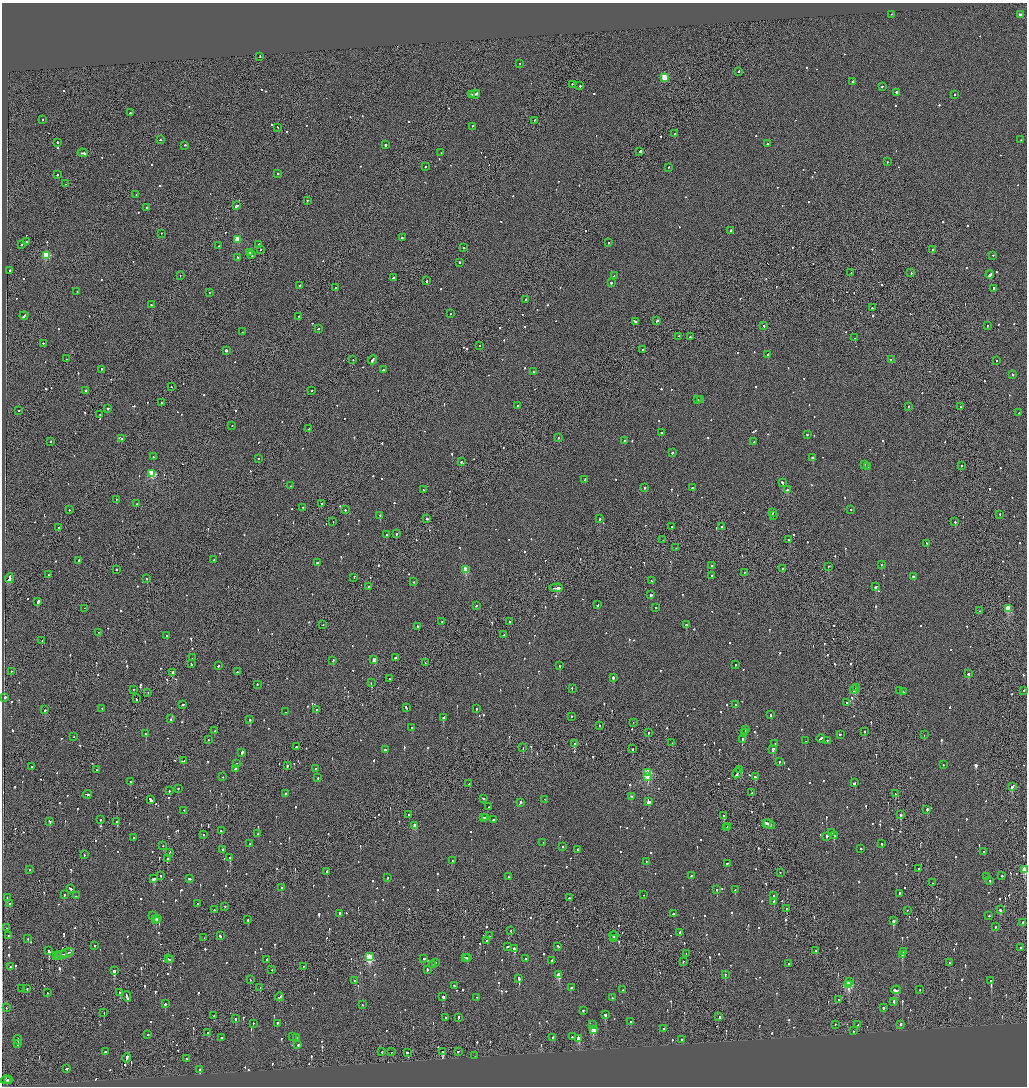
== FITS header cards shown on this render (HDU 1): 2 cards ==
NAXIS1  =                 2050
NAXIS2  =                 2168

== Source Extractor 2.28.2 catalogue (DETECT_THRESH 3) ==
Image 2050 x 2168 px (HDU 1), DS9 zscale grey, zoomed out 1/2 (1 PNG px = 2 x 2 image px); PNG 1029 x 1088 px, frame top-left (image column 2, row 2167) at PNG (2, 3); each listed source drawn as its Kron ellipse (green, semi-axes under 4 px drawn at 4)
Background -0.082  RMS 0.067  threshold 0.201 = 3 sigma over >= 5 px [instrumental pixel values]
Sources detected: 1242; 56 cannot appear on this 1/2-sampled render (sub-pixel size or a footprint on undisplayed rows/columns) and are neither listed nor drawn; of the other 1186, the 500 brightest by FLUX_AUTO listed and drawn (686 fainter detections omitted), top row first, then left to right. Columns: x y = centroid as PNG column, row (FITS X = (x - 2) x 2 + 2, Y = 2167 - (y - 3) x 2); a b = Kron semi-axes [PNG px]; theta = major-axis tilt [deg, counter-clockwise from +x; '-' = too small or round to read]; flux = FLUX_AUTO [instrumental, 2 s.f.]
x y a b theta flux
891 14 2 2 - 130
1020 15 3 2 - 110
260 56 2 1 - 140
520 63 2 1 - 100
739 71 2 2 - 310
665 77 3 3 - 640
853 81 2 2 - 510
572 84 2 2 - 130
580 86 2 2 - 160
882 87 2 2 - 100
897 92 3 2 - 710
475 94 5 2 - 480
954 94 2 2 - 81
471 95 4 1 - 560
130 113 3 2 - 180
43 119 2 2 - 82
535 120 2 1 - 130
472 126 2 2 - 96
277 127 3 1 - 230
675 134 2 1 - 200
160 140 2 2 - 150
1021 140 2 2 - 87
57 142 2 2 - 150
767 144 2 2 - 110
185 145 2 2 - 83
385 145 2 2 - 180
640 151 2 2 - 460
441 152 2 2 - 90
83 153 5 2 - 300
887 162 2 1 - 170
425 166 2 2 - 91
669 167 2 2 - 140
278 173 2 2 - 140
57 175 2 2 - 540
66 184 2 1 - 110
136 194 2 2 - 82
307 200 2 2 - 89
236 205 3 2 - 820
147 207 2 2 - 170
731 230 2 2 - 740
161 233 2 1 - 120
402 238 3 2 - 220
237 239 3 3 - 430
27 242 2 2 - 210
608 243 2 2 - 300
259 244 2 2 - 180
21 245 2 2 - 170
219 246 2 2 - 200
464 247 2 2 - 91
260 250 2 1 - 89
933 250 2 2 - 530
249 253 2 2 - 510
46 255 3 3 - 830
251 255 2 2 - 130
993 255 2 2 - 89
238 257 3 2 - 170
459 262 2 2 - 130
10 270 3 2 - 190
911 272 2 2 - 140
851 273 2 1 - 100
180 275 2 1 - 85
990 275 4 2 - 320
614 276 2 2 - 110
394 277 3 2 - 290
427 281 2 2 - 170
611 283 2 2 - 360
299 285 2 2 - 130
335 288 2 2 - 97
994 288 3 2 - 440
77 292 2 2 - 110
210 292 2 2 - 540
526 299 2 2 - 260
151 304 2 2 - 110
872 308 2 2 - 88
451 313 2 1 - 83
24 316 5 2 - 200
298 316 2 1 - 150
657 321 3 2 - 200
635 322 4 2 - 220
764 325 2 2 - 210
987 326 2 2 - 91
318 329 2 2 - 84
243 332 2 2 - 85
679 336 2 1 - 110
690 337 2 1 - 450
855 338 2 2 - 190
43 343 2 2 - 150
480 346 2 1 - 86
226 350 2 2 - 1300
642 350 2 1 - 110
768 354 2 2 - 100
66 359 2 1 - 110
891 359 2 2 - 140
353 360 2 2 - 100
372 360 4 2 - 400
996 361 2 2 - 310
101 369 2 2 - 130
383 370 2 2 - 480
533 371 2 2 - 140
1013 374 2 2 - 350
171 387 2 2 - 160
85 390 2 2 - 290
311 390 2 1 - 570
698 399 2 2 - 90
700 400 2 1 - 85
162 403 2 1 - 110
518 405 2 2 - 790
909 406 2 2 - 98
960 407 2 1 - 92
108 408 3 2 - 150
19 410 2 2 - 94
1019 413 2 2 - 81
100 414 2 1 - 96
232 425 2 1 - 94
309 429 2 2 - 82
661 432 2 2 - 130
807 435 2 2 - 210
121 438 3 2 - 280
558 438 2 2 - 260
624 441 2 2 - 540
754 441 2 2 - 180
51 442 2 2 - 160
672 453 2 2 - 190
153 456 2 1 - 150
812 457 2 2 - 340
258 458 2 1 - 120
461 462 2 2 - 290
865 465 2 2 - 160
961 465 2 2 - 88
867 466 3 2 - 210
152 474 3 3 - 910
585 479 3 2 - 94
782 483 3 2 - 370
291 486 2 2 - 100
645 487 2 2 - 110
693 488 2 2 - 120
423 490 2 2 - 130
787 490 3 2 - 210
116 499 2 1 - 96
136 504 2 2 - 300
322 504 2 2 - 290
303 507 2 1 - 350
69 510 2 1 - 120
345 510 2 2 - 130
851 510 2 2 - 110
772 513 2 2 - 110
1000 514 2 2 - 130
380 515 2 2 - 430
773 516 2 1 - 270
427 518 3 2 - 130
599 519 2 2 - 100
333 521 2 2 - 220
955 521 2 2 - 140
671 526 2 1 - 150
722 527 2 2 - 230
58 528 2 2 - 110
396 534 2 2 - 150
386 535 2 2 - 110
789 539 3 2 - 190
663 540 2 1 - 96
927 543 3 2 - 120
676 548 2 1 - 99
79 560 3 2 - 170
214 560 2 1 - 180
317 563 3 2 - 200
881 564 2 2 - 110
711 565 2 2 - 89
828 566 2 2 - 98
116 569 2 2 - 140
466 569 3 3 - 560
782 569 2 2 - 130
744 572 2 1 - 94
49 575 2 2 - 910
712 575 2 2 - 110
354 577 2 1 - 170
914 577 3 1 - 400
9 578 5 2 - 580
147 578 2 2 - 130
652 581 3 2 - 260
414 582 2 2 - 84
369 587 2 2 - 88
876 587 3 2 - 200
556 588 7 2 3 490
651 595 2 2 - 480
38 601 3 2 - 640
598 605 2 2 - 180
476 606 2 2 - 120
656 607 2 2 - 120
85 608 2 1 - 86
1008 608 3 3 - 560
980 611 2 2 - 160
509 621 2 1 - 140
442 622 2 1 - 170
323 625 2 1 - 100
686 625 2 2 - 780
417 626 2 2 - 170
99 632 3 1 - 370
166 635 2 1 - 170
504 635 3 2 - 150
42 641 2 2 - 95
192 658 2 1 - 470
395 658 3 2 - 230
374 660 3 2 - 200
333 661 3 2 - 200
425 663 2 1 - 520
191 664 3 2 - 360
735 665 2 2 - 210
218 666 2 2 - 180
560 666 2 2 - 93
11 671 2 1 - 190
173 672 2 2 - 110
237 672 2 2 - 280
969 673 2 2 - 630
613 677 2 2 - 650
389 679 2 1 - 210
371 683 2 1 - 110
257 684 2 1 - 480
572 688 2 2 - 94
857 688 4 2 - 420
133 689 2 2 - 83
854 690 4 2 - 380
1024 690 2 2 - 95
900 691 2 2 - 330
903 692 2 2 - 170
148 693 2 1 - 93
5 697 3 2 - 180
136 699 2 1 - 98
847 703 2 1 - 84
183 704 3 2 - 150
736 704 2 2 - 120
406 707 3 2 - 190
102 708 2 2 - 84
477 709 2 2 - 140
45 710 2 2 - 150
316 710 2 2 - 110
285 712 2 2 - 95
770 715 2 2 - 140
571 716 2 2 - 82
443 717 2 2 - 150
170 719 2 2 - 360
250 719 2 2 - 1100
633 722 2 1 - 86
599 725 2 2 - 130
412 727 2 2 - 120
745 730 3 1 - 160
214 731 2 2 - 210
865 731 2 2 - 110
744 732 4 2 - 180
649 733 2 2 - 90
146 734 2 2 - 160
840 734 2 2 - 120
924 735 2 1 - 87
74 737 2 2 - 120
821 738 4 2 - 220
208 739 2 2 - 86
742 740 4 2 - 260
828 740 2 2 - 110
805 741 2 2 - 98
672 743 2 1 - 92
775 743 2 1 - 120
574 744 2 2 - 420
296 747 3 2 - 310
523 747 2 1 - 260
633 749 2 2 - 140
773 749 3 2 - 390
385 750 2 2 - 510
242 752 3 2 - 270
184 761 2 1 - 260
780 761 2 2 - 150
237 763 2 2 - 120
944 765 2 1 - 210
32 766 2 2 - 100
287 766 2 2 - 410
97 769 2 1 - 170
235 769 3 2 - 290
316 769 2 2 - 90
740 769 2 2 - 270
647 773 3 3 - 1700
737 773 5 2 - 290
223 777 2 1 - 100
318 777 2 2 - 160
647 777 4 2 - 180
755 777 2 2 - 540
131 781 2 2 - 100
854 783 3 2 - 180
469 784 3 1 - 190
1012 786 4 2 - 510
178 788 2 2 - 120
169 791 3 2 - 110
752 792 2 1 - 270
285 793 2 2 - 120
87 794 4 2 - 270
896 794 2 2 - 120
631 796 2 2 - 95
483 798 3 2 - 170
545 799 2 1 - 110
150 800 3 2 - 520
520 802 3 2 - 180
649 802 4 2 - 310
488 807 2 2 - 85
927 809 2 2 - 690
184 810 2 2 - 91
409 814 2 2 - 140
723 815 2 2 - 790
900 815 2 1 - 2900
485 817 2 2 - 130
484 818 2 1 - 130
101 820 2 2 - 200
494 820 3 2 - 220
50 821 3 2 - 99
117 822 2 2 - 540
767 823 3 2 - 260
769 824 6 2 -28 320
415 825 3 2 - 190
728 826 2 2 - 84
727 828 2 2 - 130
221 831 2 2 - 410
831 832 2 2 - 130
258 834 2 2 - 95
204 835 2 2 - 140
826 836 3 2 - 410
834 836 2 2 - 290
134 838 2 2 - 160
250 843 2 2 - 96
543 843 2 1 - 110
882 844 2 2 - 160
163 845 2 1 - 82
562 846 2 2 - 160
223 849 2 2 - 540
578 849 2 2 - 240
860 849 2 2 - 100
170 852 2 2 - 85
983 852 2 2 - 470
84 855 2 1 - 89
230 857 2 2 - 770
167 859 2 2 - 490
452 861 2 2 - 100
646 861 2 2 - 86
727 863 2 2 - 120
30 869 2 2 - 88
919 869 2 2 - 830
1025 869 3 2 - 720
327 871 2 2 - 560
780 872 2 1 - 130
161 875 2 1 - 240
509 876 2 2 - 130
691 876 2 2 - 100
1001 876 2 2 - 270
987 877 2 2 - 96
154 878 4 2 - 820
387 878 2 2 - 86
189 879 3 2 - 230
990 880 2 2 - 250
932 883 2 1 - 140
281 887 2 2 - 370
70 888 4 2 - 270
717 889 2 2 - 330
735 890 3 2 - 250
899 893 2 2 - 250
64 895 2 2 - 220
644 895 2 1 - 260
76 896 2 2 - 110
773 896 2 1 - 82
7 897 2 2 - 110
569 898 2 2 - 110
774 901 2 2 - 310
198 903 2 2 - 270
10 904 2 2 - 93
225 906 2 2 - 130
786 909 2 1 - 170
214 910 2 2 - 110
907 910 2 2 - 280
1000 910 2 2 - 190
339 913 3 2 - 270
674 914 2 2 - 88
152 915 2 2 - 300
989 915 2 2 - 120
157 918 2 2 - 120
156 920 3 2 - 470
248 920 2 2 - 120
893 920 2 2 - 1700
1023 922 2 2 - 580
995 926 2 2 - 130
6 928 2 1 - 87
511 930 2 1 - 110
680 933 3 2 - 240
9 936 2 2 - 200
220 936 2 2 - 220
489 936 3 2 - 220
614 936 4 2 - 190
204 937 2 1 - 97
614 938 2 2 - 110
28 939 2 2 - 85
487 940 3 2 - 170
95 945 2 2 - 190
508 946 3 2 - 140
558 946 3 2 - 160
1021 948 2 1 - 140
514 949 4 2 - 820
816 950 2 2 - 95
49 951 3 2 - 330
904 952 3 2 - 130
67 953 7 2 14 430
686 953 2 1 - 120
56 955 2 1 - 96
62 955 5 1 - 360
902 955 2 2 - 710
58 956 2 2 - 180
369 957 4 3 - 1200
465 957 2 1 - 120
468 957 4 2 - 250
424 958 2 2 - 120
169 959 2 2 - 230
266 959 2 2 - 99
526 959 2 2 - 85
171 960 2 2 - 140
551 960 2 2 - 140
683 961 2 1 - 83
435 962 2 2 - 220
788 963 2 2 - 170
949 963 2 2 - 120
432 964 3 2 - 240
10 966 2 2 - 160
303 966 2 2 - 84
427 969 2 2 - 220
114 970 3 2 - 2600
272 970 2 1 - 87
725 974 3 2 - 89
559 975 3 2 - 330
519 978 3 2 - 290
250 980 2 2 - 82
991 980 2 2 - 910
354 981 2 2 - 350
850 981 2 1 - 110
849 984 3 3 - 1100
454 986 2 2 - 210
22 988 2 1 - 110
260 988 2 2 - 81
571 988 2 2 - 120
27 989 2 2 - 110
920 989 2 2 - 110
623 990 2 2 - 95
896 990 5 2 - 240
47 993 2 2 - 86
120 993 2 2 - 190
127 996 5 2 - 420
443 996 3 2 - 150
280 997 4 2 - 170
477 997 2 2 - 110
613 998 2 2 - 95
839 999 2 2 - 97
894 1001 3 2 - 280
894 1003 2 1 - 190
165 1004 2 2 - 560
363 1005 2 1 - 99
6 1008 2 1 - 110
883 1008 2 2 - 220
583 1010 3 2 - 150
104 1012 2 1 - 140
605 1015 3 2 - 120
214 1016 2 2 - 200
458 1017 3 2 - 260
719 1017 2 2 - 270
236 1018 2 2 - 84
446 1018 2 2 - 110
630 1021 2 2 - 110
253 1023 2 2 - 140
277 1023 2 2 - 120
835 1024 2 2 - 110
901 1024 2 2 - 250
592 1025 2 1 - 130
858 1025 2 2 - 130
664 1028 2 2 - 170
593 1029 3 3 - 430
853 1031 2 2 - 300
207 1032 2 1 - 110
148 1034 2 2 - 98
292 1036 2 2 - 110
553 1037 2 2 - 330
572 1037 2 2 - 120
222 1038 2 2 - 120
297 1038 2 2 - 230
578 1038 3 2 - 290
682 1039 2 2 - 100
18 1040 5 2 - 260
18 1044 2 2 - 130
298 1045 2 2 - 200
458 1051 2 2 - 110
105 1052 2 2 - 120
382 1052 2 2 - 260
392 1052 2 1 - 85
407 1052 2 2 - 140
443 1052 2 1 - 5600
475 1056 2 1 - 96
127 1058 5 2 - 270
187 1058 2 2 - 140
67 1068 3 2 - 130
200 1069 2 2 - 3500
6 1080 5 2 - 340
9 1080 2 2 - 100
At the frame edge (FLAGS 8, measured only in part): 1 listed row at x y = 1025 869
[686 fainter detections neither listed nor drawn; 56 sub-pixel or undisplayed-footprint detections neither listed nor drawn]